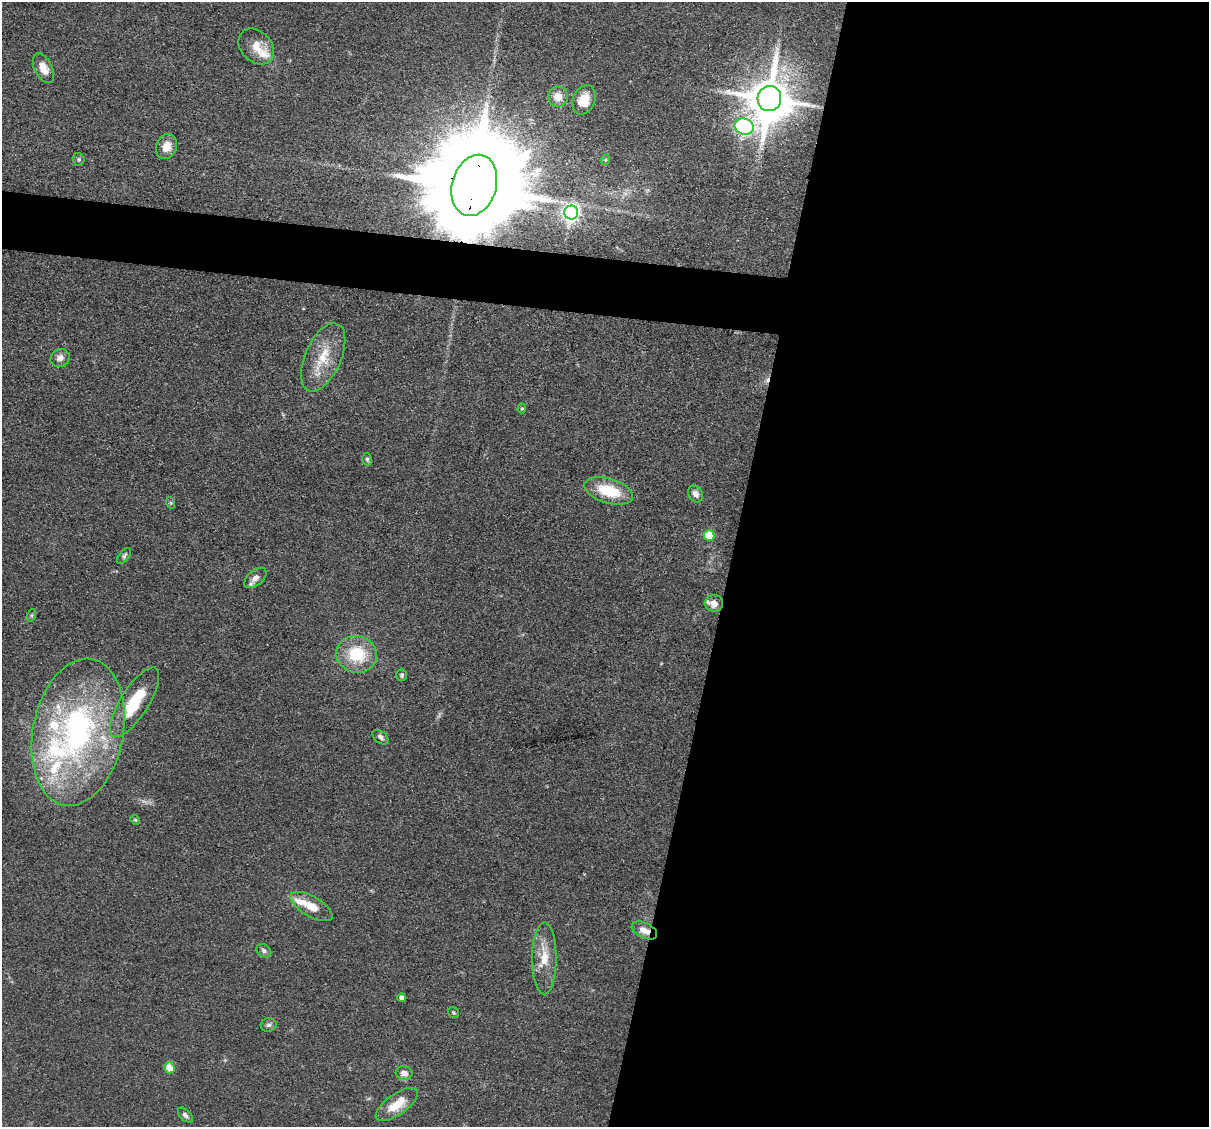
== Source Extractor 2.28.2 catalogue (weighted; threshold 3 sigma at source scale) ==
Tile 12 of 4 x 4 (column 4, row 3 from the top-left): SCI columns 3623-4829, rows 1359-2483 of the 4830 x 4851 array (HDU 1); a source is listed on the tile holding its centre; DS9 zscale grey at full resolution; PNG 1211 x 1129 px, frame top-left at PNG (2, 2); each listed source drawn as its Kron ellipse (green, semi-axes under 4 px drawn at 4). Shown black and unused: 43% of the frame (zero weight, under 3 of 4 exposures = <1% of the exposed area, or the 3 px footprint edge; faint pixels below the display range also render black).
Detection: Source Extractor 2.28.2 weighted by HDU 2 'WHT'; one run over the whole footprint, this tile lists its part. Background 0.067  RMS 0.0061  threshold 0.0275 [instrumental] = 3 sigma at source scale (4.5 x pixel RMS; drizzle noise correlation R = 1.50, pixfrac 1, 0.05/0.05 arcsec/px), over >= 5 px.
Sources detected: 48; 1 inside a brighter object's white glare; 1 cosmic-ray / hot-pixel residue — neither listed nor drawn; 6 inside a brighter listed object's ellipse — not listed separately; the other 40 listed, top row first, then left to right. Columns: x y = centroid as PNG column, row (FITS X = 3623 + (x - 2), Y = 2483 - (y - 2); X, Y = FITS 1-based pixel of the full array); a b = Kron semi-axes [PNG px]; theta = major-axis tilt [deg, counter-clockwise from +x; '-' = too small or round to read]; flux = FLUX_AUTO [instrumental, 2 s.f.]
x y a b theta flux
256 46 20 15 -46 9.8
43 68 16 8 -63 7.6
558 97 10 10 - 6.2
769 98 12 12 - 2700
584 100 15 11 66 11
744 126 9 8 - 180
166 146 13 10 68 6.7
79 159 6 5 - 0.95
605 160 5 3 - 0.56
474 185 31 22 74 22000
571 212 7 7 - 230
323 357 36 18 66 20
60 358 10 9 - 3.7
522 409 5 4 - 0.86
367 459 6 5 - 1.2
609 491 25 12 -17 23
696 494 9 7 -61 3.4
171 503 6 4 -71 0.71
709 536 5 5 - 21
124 556 9 5 53 1.5
255 578 13 7 40 4
714 603 9 8 - 5.6
32 615 6 4 71 0.79
357 654 20 18 -16 25
402 675 6 5 - 1.3
134 702 40 14 58 27
78 732 74 45 79 160
381 737 9 5 -41 2.1
135 820 5 4 - 0.66
311 907 23 10 -30 10
644 930 13 7 -26 6.1
264 951 8 6 -33 1.7
544 958 36 12 90 13
402 998 4 4 - 2.9
454 1013 6 5 - 0.91
269 1025 8 6 14 1.7
169 1068 5 5 - 8.9
404 1073 8 7 - 3.7
397 1104 24 10 35 12
185 1115 9 5 -45 1.9
Overlapping masked pixels (flux is a lower limit): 2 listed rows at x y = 474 185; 644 930